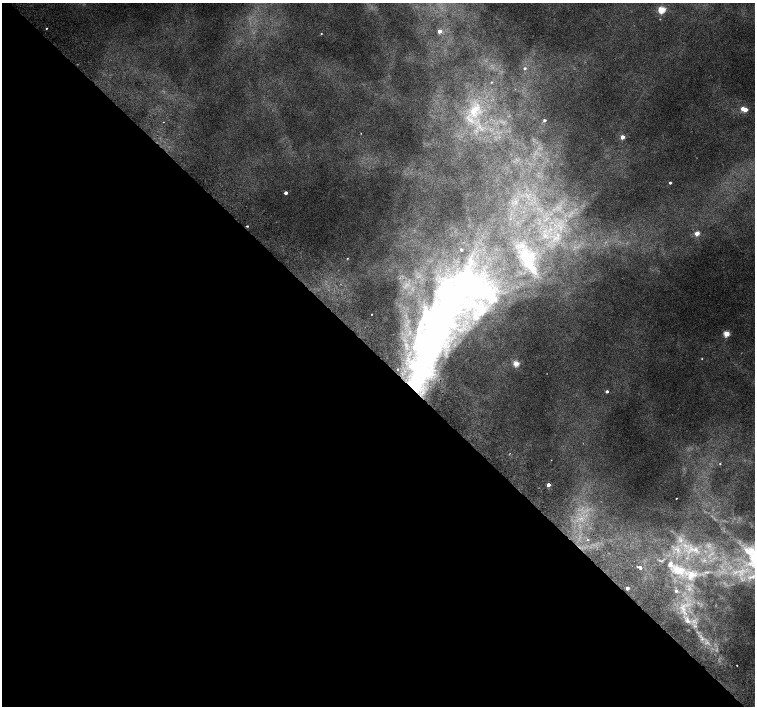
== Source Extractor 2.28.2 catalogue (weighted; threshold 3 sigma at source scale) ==
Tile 9 of 4 x 4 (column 1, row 3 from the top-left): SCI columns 51-1556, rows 1672-3079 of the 6118 x 6093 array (HDU 1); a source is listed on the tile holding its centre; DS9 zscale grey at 2 x 2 block average (1 PNG px = mean of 2 x 2 image px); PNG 757 x 708 px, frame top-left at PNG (2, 3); no overlay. Shown black and unused: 50% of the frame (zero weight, under 2 of 3 exposures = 3% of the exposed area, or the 3 px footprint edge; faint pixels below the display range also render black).
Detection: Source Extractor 2.28.2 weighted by HDU 2 'WHT'; one run over the whole footprint, this tile lists its part. Background 0.00991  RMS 0.0058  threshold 0.0261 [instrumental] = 3 sigma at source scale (4.5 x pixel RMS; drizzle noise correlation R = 1.50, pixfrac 1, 0.0396/0.0396 arcsec/px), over >= 5 px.
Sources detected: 62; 8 too faint to see at this stretch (2 x 2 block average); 2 inside a brighter object's white glare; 1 cosmic-ray / hot-pixel residue — not listed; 1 coinciding with a brighter row at this scale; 10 inside a brighter listed object's ellipse — not listed separately; the other 40 listed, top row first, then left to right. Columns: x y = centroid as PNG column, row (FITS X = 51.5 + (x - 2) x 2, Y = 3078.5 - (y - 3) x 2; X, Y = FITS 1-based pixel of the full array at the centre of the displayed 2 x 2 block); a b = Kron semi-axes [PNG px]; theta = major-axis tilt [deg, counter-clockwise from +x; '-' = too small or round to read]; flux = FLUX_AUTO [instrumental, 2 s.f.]
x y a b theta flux
661 10 3 3 - 80
46 29 2 2 - 2.3
439 31 3 3 - 11
321 34 2 2 - 1
525 68 3 3 - 3.3
491 82 3 2 - 1
745 109 3 3 - 27
473 111 23 15 78 50
544 120 3 2 - 3.6
163 122 2 2 - 1.1
361 133 2 2 - 0.54
622 137 3 2 - 15
670 183 2 2 - 2.4
286 193 2 2 - 9.5
697 233 3 3 - 23
527 257 26 17 -59 48
347 258 3 2 - 0.84
481 309 24 20 -44 65
371 314 2 2 - 2.2
436 329 117 32 69 630
726 334 3 3 - 49
516 364 3 3 - 45
607 391 3 2 - 4.3
720 464 3 2 - 1
548 485 2 2 - 12
676 498 2 2 - 2.7
587 540 2 2 - 1.5
681 540 8 6 52 8.7
695 550 13 9 -6 21
751 551 23 13 -14 39
639 567 3 2 - 2.8
640 568 2 2 - 6
678 570 25 15 -21 55
752 577 17 5 14 15
627 588 2 2 - 12
676 591 3 3 - 4.1
683 606 9 8 - 15
687 620 9 5 -79 7.4
702 639 5 3 - 2.4
737 665 2 2 - 0.75
Overlapping masked pixels (flux is a lower limit): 1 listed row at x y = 436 329
Isophote crosses this tile's border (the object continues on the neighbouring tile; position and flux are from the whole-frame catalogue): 2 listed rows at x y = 751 551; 752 577
Diffuse or blended objects may show on this block-average render without a row.